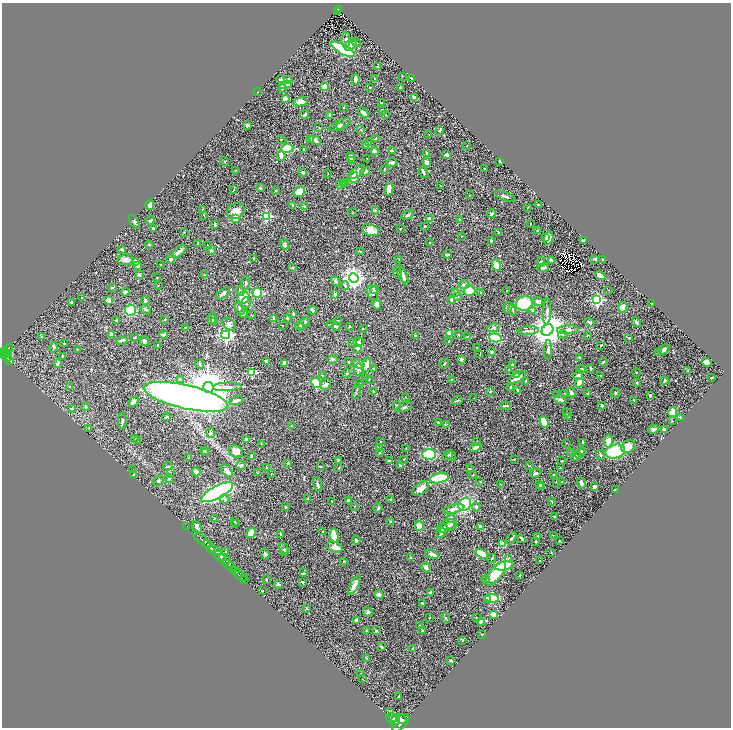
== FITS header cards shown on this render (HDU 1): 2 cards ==
NAXIS1  =                 1457
NAXIS2  =                 1451

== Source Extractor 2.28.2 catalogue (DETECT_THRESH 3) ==
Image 1457 x 1451 px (HDU 1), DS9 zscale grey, zoomed out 1/2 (1 PNG px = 2 x 2 image px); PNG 733 x 730 px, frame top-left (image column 1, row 1450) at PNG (2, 3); each listed source drawn as its Kron ellipse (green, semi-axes under 4 px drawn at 4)
Background 0.459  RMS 0.02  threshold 0.0599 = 3 sigma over >= 5 px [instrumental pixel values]
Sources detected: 540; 36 cannot appear on this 1/2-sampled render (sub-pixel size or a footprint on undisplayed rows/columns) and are neither listed nor drawn; of the other 504, the 500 brightest by FLUX_AUTO listed and drawn (4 fainter detections omitted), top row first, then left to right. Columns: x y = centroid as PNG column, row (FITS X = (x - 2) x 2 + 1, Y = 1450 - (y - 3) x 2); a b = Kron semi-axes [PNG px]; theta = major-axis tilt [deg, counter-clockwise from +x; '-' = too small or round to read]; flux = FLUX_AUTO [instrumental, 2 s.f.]
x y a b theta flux
338 9 3 1 - 26
337 12 2 1 - 13
346 40 7 4 -89 9.9
356 42 4 3 - 3.8
351 45 7 4 52 22
343 49 13 4 -29 480
377 67 2 2 - 2.7
402 76 2 2 - 1.3
411 78 4 2 - 3.1
281 79 4 2 - 4.7
355 79 5 3 - 15
375 79 2 1 - 1.6
289 80 4 2 - 2.9
288 84 3 3 - 13
282 85 4 3 - 12
324 87 4 3 - 25
370 88 2 2 - 2.6
400 88 3 2 - 5.6
282 89 4 3 - 3.8
257 92 2 1 - 1.9
415 97 4 2 - 13
285 99 3 3 - 25
300 102 7 4 13 26
381 103 2 2 - 1.5
344 107 2 2 - 1.4
382 110 3 2 - 4.7
363 113 6 3 -44 15
305 115 5 2 - 4.7
330 115 4 4 - 4.8
386 115 2 1 - 1.6
247 125 3 3 - 9
340 125 11 4 25 13
319 127 2 2 - 1.7
340 127 3 2 - 2.5
361 130 3 2 - 2
439 130 3 2 - 2.4
429 134 2 2 - 1.5
376 138 2 2 - 11
311 139 3 3 - 4
281 140 2 2 - 1.8
315 140 6 3 -30 17
369 143 3 3 - 4.2
365 145 3 3 - 3.8
467 146 3 2 - 1.6
287 148 6 4 8 110
303 149 2 2 - 7.6
374 151 4 4 - 7.8
392 151 4 3 - 9.5
427 153 4 3 - 4.7
447 155 3 3 - 12
281 156 5 3 - 26
351 157 5 4 - 9.8
367 158 2 2 - 1.4
351 160 4 3 - 12
225 161 4 2 - 2.5
500 161 2 2 - 2.9
392 162 5 3 - 8.5
427 162 4 3 - 15
484 168 2 1 - 1.1
236 170 2 2 - 1.3
384 170 4 2 - 2.7
303 172 3 2 - 11
357 172 10 4 36 27
365 172 5 4 - 11
328 173 3 2 - 1.2
424 173 6 3 -57 6
354 177 5 4 - 36
346 182 3 2 - 11
344 183 3 3 - 14
341 184 5 4 - 14
440 185 2 1 - 1.2
260 188 3 2 - 2.4
389 189 6 4 80 29
234 190 3 2 - 1.8
276 191 2 2 - 1.7
299 192 6 5 - 34
469 195 2 2 - 1.2
505 196 11 3 -20 7.3
150 205 5 4 - 12
293 205 3 3 - 5.5
538 205 2 2 - 3.8
304 206 3 3 - 6.6
527 208 3 2 - 1.2
203 210 4 2 - 3
236 211 9 7 31 36
375 211 2 2 - 48
352 213 2 1 - 1.2
491 214 5 3 - 6.5
204 215 3 2 - 1.9
407 215 6 4 23 6.3
266 216 3 3 - 290
235 218 3 3 - 47
430 219 3 3 - 30
150 220 4 2 - 7.4
460 220 3 2 - 2.4
134 222 8 3 -56 6
530 223 2 2 - 1.8
215 225 4 3 - 7.7
425 226 3 2 - 3.4
400 228 2 2 - 1.6
153 229 3 2 - 6.3
371 230 9 5 -21 46
537 230 3 3 - 2.4
184 232 3 2 - 1.7
498 232 3 2 - 1.8
461 236 3 2 - 1.5
546 237 3 3 - 8.9
548 238 7 4 74 31
583 240 4 2 - 9.7
491 241 3 3 - 4.1
430 242 2 2 - 1.8
198 244 3 1 - 1.3
285 244 5 3 - 6.9
149 245 4 3 - 2.7
207 245 2 2 - 1.5
122 249 3 3 - 5.4
211 250 5 3 - 3.6
360 251 4 2 - 3
179 252 8 3 38 21
447 254 5 2 - 4.6
254 258 3 2 - 2.6
171 259 5 4 - 6.2
399 259 3 1 - 1.3
595 259 3 3 - 4.3
125 260 7 5 8 20
551 260 3 2 - 5.2
603 260 3 2 - 2.2
136 261 4 4 - 13
541 262 5 3 - 5.6
161 265 3 2 - 1.9
496 265 6 4 -78 19
138 266 2 2 - 26
293 268 3 3 - 3.4
543 268 6 3 13 15
397 272 5 3 - 5.6
402 274 10 3 -64 14
139 275 4 3 - 4.6
205 275 2 2 - 2.9
600 276 5 3 - 26
157 278 2 2 - 2.2
354 278 5 4 - 2300
336 281 6 4 -59 6.5
245 283 7 2 83 4.9
464 284 5 3 - 10
158 285 2 1 - 1.1
345 285 4 4 - 6
112 287 4 2 - 2.7
374 290 4 3 - 9.6
469 290 6 5 - 41
609 290 3 2 - 1.4
240 291 4 4 - 9.5
507 291 2 1 - 1.2
125 292 4 2 - 7.4
456 292 3 3 - 3.5
481 292 3 2 - 1.6
223 293 8 4 39 9.7
257 293 5 5 - 70
373 293 8 5 -78 14
335 294 2 2 - 13
82 297 2 1 - 1.8
458 297 3 3 - 2.8
244 298 6 5 - 78
451 300 3 2 - 14
597 300 4 4 - 480
109 301 4 3 - 33
145 301 4 3 - 9.5
71 302 2 2 - 5.6
538 302 5 4 - 11
246 303 6 5 - 10
524 303 8 7 - 140
652 303 3 2 - 2.9
377 304 5 3 - 13
508 307 5 4 - 7.4
623 307 5 4 - 20
240 309 6 4 -57 7.8
131 310 5 5 - 110
145 310 5 3 - 5
313 310 4 3 - 8.5
513 310 6 3 -75 6.1
533 310 4 3 - 4.1
547 311 13 3 88 11
243 314 4 3 - 4.8
293 314 3 3 - 3.4
251 315 2 2 - 1.6
212 318 5 3 - 10
287 318 4 2 - 3
274 319 3 2 - 8.8
165 320 3 3 - 2.2
116 321 4 3 - 5.9
306 321 4 4 - 5.2
338 321 4 3 - 3.2
214 322 4 3 - 4
590 322 5 3 - 5.7
636 322 5 3 - 8.1
229 324 7 5 -45 15
304 324 6 3 46 7.1
282 325 2 1 - 1.3
330 325 3 3 - 2
300 326 4 3 - 23
336 326 4 2 - 7.9
349 326 2 2 - 2.1
185 327 2 2 - 1.5
363 328 2 2 - 1.5
494 328 6 4 16 7.7
547 330 6 5 - 8200
568 330 10 4 3 24
528 331 10 3 4 11
449 333 3 3 - 23
111 334 3 2 - 11
563 334 4 3 - 4
164 335 4 3 - 7.2
226 335 4 4 - 720
415 335 3 3 - 4.1
458 335 2 2 - 1.8
588 335 3 2 - 1.5
41 336 2 2 - 4.9
134 337 3 2 - 2.9
468 337 4 3 - 3.6
495 338 6 3 -15 170
629 338 2 2 - 3.9
122 340 6 3 19 7.8
145 341 5 4 - 7.8
353 342 3 2 - 3.8
358 342 5 4 - 8.4
449 342 3 3 - 3.3
64 343 3 2 - 3.2
158 345 3 2 - 4.3
601 345 3 2 - 2.3
54 347 5 4 - 4.5
358 348 4 3 - 8.8
476 348 2 2 - 3.2
8 349 6 2 55 55
77 349 2 2 - 1.4
664 349 6 3 34 8.9
548 350 9 3 89 7.5
5 352 2 2 - 110
492 352 4 3 - 3.4
8 353 4 2 - 120
658 353 3 2 - 3.9
7 354 2 2 - 99
480 354 2 1 - 1.2
4 355 3 2 - 140
62 356 2 2 - 2.2
8 358 3 2 - 81
580 358 4 3 - 3.1
332 359 5 4 - 5.4
461 359 3 3 - 11
10 361 4 2 - 72
267 361 4 3 - 3.1
348 361 3 2 - 1.7
603 362 4 2 - 4.9
707 362 5 4 - 14
58 363 4 3 - 10
285 363 4 4 - 13
199 364 5 3 - 3.9
358 364 6 4 -16 18
444 364 5 2 - 3.3
367 365 7 4 81 20
513 365 3 3 - 4.4
358 369 6 4 88 10
374 369 3 3 - 5.4
509 369 2 2 - 2.6
581 369 4 3 - 6.9
591 369 3 3 - 2.9
688 371 3 2 - 1.6
636 372 4 2 - 2.1
252 373 3 3 - 200
346 373 4 3 - 4
517 375 4 3 - 7.6
578 375 5 3 - 9.6
322 376 3 2 - 1.9
600 376 2 2 - 1.2
365 377 3 3 - 3.8
712 377 2 1 - 2.6
517 378 10 4 31 15
180 379 3 3 - 3.3
369 379 3 2 - 2.6
451 380 3 2 - 2.4
526 381 4 2 - 3.7
664 381 4 2 - 5.8
316 383 6 4 -41 110
359 383 3 3 - 1.9
579 383 5 3 - 55
637 383 4 3 - 3.3
326 384 5 5 - 12
69 387 3 3 - 3.4
227 387 14 3 1 21
511 387 3 2 - 9
208 388 5 5 - 13000
518 390 3 3 - 5.6
357 391 8 2 78 3.4
491 391 3 3 - 5.2
374 392 4 3 - 5.3
571 392 5 3 - 8.9
616 393 5 3 - 5.3
557 394 3 2 - 1.9
565 394 4 2 - 1.8
588 394 3 2 - 3.7
650 395 3 2 - 6.2
186 397 43 12 -13 3200
405 397 2 2 - 1.2
474 398 3 2 - 1.3
560 400 6 3 -19 7.6
634 400 2 1 - 1.7
236 401 7 2 18 23
457 401 5 3 - 6.1
133 402 6 4 47 13
397 405 3 2 - 4.5
602 405 3 3 - 4.7
506 406 5 2 - 3.4
86 407 3 3 - 3.2
404 407 8 4 23 8
72 409 3 3 - 5.1
673 412 5 4 - 69
566 413 2 2 - 2
568 416 2 2 - 1.9
166 417 4 2 - 4.4
680 418 3 2 - 1.9
122 421 8 3 -90 7.3
672 421 3 2 - 2.1
438 422 3 2 - 2.4
544 422 6 3 -68 110
292 425 2 2 - 1.6
446 425 2 2 - 1.8
88 428 3 3 - 2.3
653 429 5 4 - 9.7
665 429 3 3 - 9.6
210 433 5 3 - 4.7
134 438 3 2 - 2.4
247 439 3 3 - 11
138 441 3 2 - 2.6
381 441 2 2 - 1.9
608 441 6 4 82 40
476 442 2 1 - 1.2
583 442 3 2 - 2.3
566 443 3 2 - 1.2
261 444 2 2 - 1.6
628 446 7 6 - 39
379 447 3 2 - 1.4
475 447 5 3 - 9
406 448 3 2 - 2.1
204 450 3 3 - 7.5
236 451 7 5 -26 22
583 451 3 3 - 4.8
206 452 3 2 - 2.3
570 452 2 2 - 1.5
615 452 10 7 13 180
380 453 3 2 - 2.5
580 453 6 3 54 6.8
429 454 7 5 -2 160
448 455 5 2 - 3.6
451 455 6 4 -50 7.2
600 455 5 3 - 5.3
251 456 3 2 - 5.2
575 456 6 3 40 4.8
188 458 3 2 - 1.5
403 459 3 3 - 2.5
514 459 3 2 - 2.1
338 460 3 2 - 2.2
389 460 4 2 - 3.7
561 461 2 2 - 2.3
288 463 3 2 - 3.4
241 465 5 3 - 4.7
168 466 5 2 - 3.6
400 466 4 3 - 6.3
530 466 3 2 - 1.1
266 467 3 2 - 2.2
320 467 3 2 - 4
339 468 2 2 - 3.1
560 468 3 2 - 1.7
470 469 4 3 - 3
133 470 2 1 - 1.2
227 471 8 3 -53 15
196 472 4 3 - 23
258 472 3 3 - 2.5
170 473 2 2 - 1.7
535 473 5 3 - 7.8
134 474 3 2 - 3
271 474 4 2 - 2.2
473 475 3 2 - 3.3
554 475 2 2 - 2.1
439 478 9 5 11 190
169 479 4 3 - 4.4
158 481 6 4 47 6
480 481 3 2 - 1.8
556 482 2 2 - 3.9
562 482 3 2 - 2.7
581 483 5 3 - 16
540 484 3 3 - 9.4
318 485 7 3 -75 11
501 485 3 2 - 1
542 486 3 3 - 3
594 487 4 3 - 8.8
421 489 9 5 36 29
615 490 3 2 - 1.9
217 492 17 6 28 1000
225 499 5 3 - 6.1
308 499 3 3 - 2.1
391 500 3 3 - 6.7
332 501 2 2 - 1.6
348 501 4 3 - 8.4
551 501 3 2 - 1.8
465 504 7 5 56 250
354 506 2 2 - 1.6
285 507 2 2 - 4.1
476 507 4 3 - 5.2
378 508 5 3 - 4.1
454 509 11 4 13 14
554 516 3 3 - 2.6
450 518 3 3 - 8.2
214 519 3 2 - 2.8
235 521 3 2 - 1.1
391 522 4 4 - 5.2
236 524 3 3 - 2.6
452 524 5 5 - 12
187 526 2 1 - 9
419 526 5 3 - 51
446 526 10 5 27 15
197 527 7 3 -64 20
480 527 3 3 - 17
444 529 4 4 - 6.6
323 532 3 3 - 3.9
251 533 5 4 - 41
441 533 5 3 - 4.7
280 534 4 2 - 2.1
553 535 2 1 - 1.7
334 536 7 3 -80 94
537 536 3 2 - 2.1
511 538 7 3 53 6.3
521 538 3 3 - 6.4
201 539 12 2 -43 370
356 540 4 2 - 7.1
536 541 3 2 - 2.6
559 541 3 2 - 1.1
503 544 3 3 - 34
209 546 7 3 -50 720
335 547 8 5 -18 31
284 548 6 4 -58 5.7
215 550 7 3 -21 210
285 551 3 3 - 2.5
226 552 3 2 - 1.8
551 552 2 1 - 0.96
265 554 6 4 -71 7.1
432 554 7 3 -17 14
482 554 6 4 -30 55
219 556 6 2 -40 1300
411 558 2 2 - 17
492 558 4 2 - 3.4
508 558 3 2 - 1.3
224 559 6 4 -39 240
540 560 2 2 - 2.3
343 561 3 2 - 2
229 565 8 2 -36 260
504 566 9 4 11 160
426 567 5 3 - 18
234 569 3 2 - 310
235 571 2 2 - 140
303 573 3 2 - 2.9
496 574 14 6 50 79
240 576 7 2 -43 21
520 576 2 2 - 1.9
244 577 2 1 - 9.5
266 579 3 2 - 3.5
245 580 4 3 - 10
486 580 4 3 - 4.4
302 582 3 2 - 5.3
278 584 4 3 - 6.4
354 585 10 3 63 36
262 591 2 2 - 2.5
431 592 2 2 - 9.7
379 595 4 4 - 14
492 598 7 4 -5 150
488 599 3 3 - 37
422 603 4 2 - 4
307 608 3 2 - 3.7
368 612 5 4 - 5.6
493 614 4 3 - 26
430 618 2 1 - 1.2
445 618 5 3 - 5.2
477 618 4 2 - 2.7
357 620 4 3 - 11
480 622 4 3 - 5
419 625 3 3 - 3.6
422 630 3 2 - 2.6
367 631 3 3 - 3.3
376 631 3 3 - 3.5
482 635 4 2 - 1.7
463 640 3 2 - 2.1
382 647 4 2 - 3.9
413 648 4 1 - 1.8
366 658 2 2 - 3.1
451 660 3 3 - 7.5
361 673 3 2 - 1.7
362 679 2 1 - 1
399 697 3 2 - 4.3
389 712 3 2 - 2
392 718 6 3 -14 560
401 719 5 2 - 270
395 720 6 4 69 630
401 723 11 5 47 1200
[4 fainter detections neither listed nor drawn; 36 sub-pixel or undisplayed-footprint detections neither listed nor drawn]